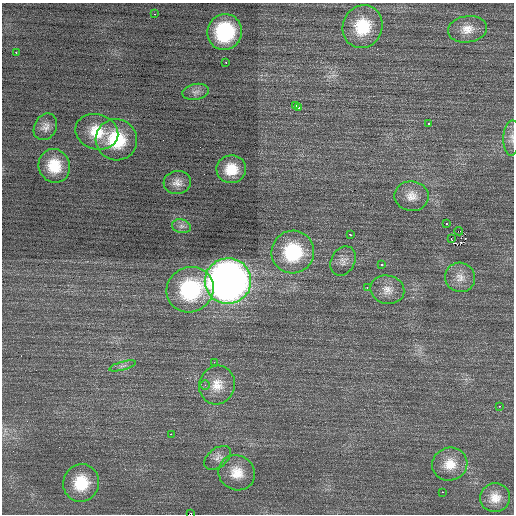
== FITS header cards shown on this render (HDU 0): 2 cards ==
NAXIS1  =                  512 / Axis length
NAXIS2  =                  512 / Axis length

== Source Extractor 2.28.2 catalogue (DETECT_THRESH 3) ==
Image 512 x 512 px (HDU 0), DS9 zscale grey, 1 PNG px = 1 image px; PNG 516 x 516 px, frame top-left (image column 1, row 512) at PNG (2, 3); each listed source drawn as its Kron ellipse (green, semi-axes under 4 px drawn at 4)
Background 0.373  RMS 0.79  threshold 2.37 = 3 sigma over >= 5 px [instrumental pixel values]
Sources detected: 44; all 44 listed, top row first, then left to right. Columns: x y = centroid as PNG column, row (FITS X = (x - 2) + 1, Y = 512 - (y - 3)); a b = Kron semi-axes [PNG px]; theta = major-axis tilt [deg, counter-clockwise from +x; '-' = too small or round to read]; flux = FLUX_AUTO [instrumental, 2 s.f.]
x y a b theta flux
154 14 3 2 - 390
363 27 22 19 69 2200
467 29 19 13 8 720
225 32 18 17 - 4100
16 52 3 2 - 550
226 63 3 2 - 230
196 92 13 8 11 300
296 105 3 2 - 130
299 108 3 2 - 63
429 123 3 3 - 190
45 127 14 11 60 370
97 132 22 17 -18 1500
512 138 18 8 87 360
116 140 21 20 - 2700
54 166 17 15 -71 1500
231 169 15 14 - 1200
177 182 14 11 6 420
411 196 17 15 -8 650
446 224 3 2 - 100
181 226 9 7 -14 220
459 231 4 3 - 450
350 234 3 3 - 130
451 239 3 3 - 470
293 252 21 21 - 3500
343 261 15 12 58 390
382 265 3 3 - 360
460 277 15 14 - 590
228 281 23 23 - 40000
367 287 3 2 - 71
190 290 24 22 31 4800
387 290 17 14 -12 630
214 362 2 2 - 34
122 366 14 3 15 170
205 385 4 4 - 81
217 385 20 17 70 990
499 406 3 2 - 210
171 434 2 2 - 210
217 458 15 9 37 390
450 464 18 16 17 960
237 473 18 17 - 1000
81 483 19 17 69 1900
442 492 2 2 - 230
495 498 15 14 - 690
191 514 4 2 - 1100
At the frame edge (FLAGS 8, measured only in part): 2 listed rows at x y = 512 138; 191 514